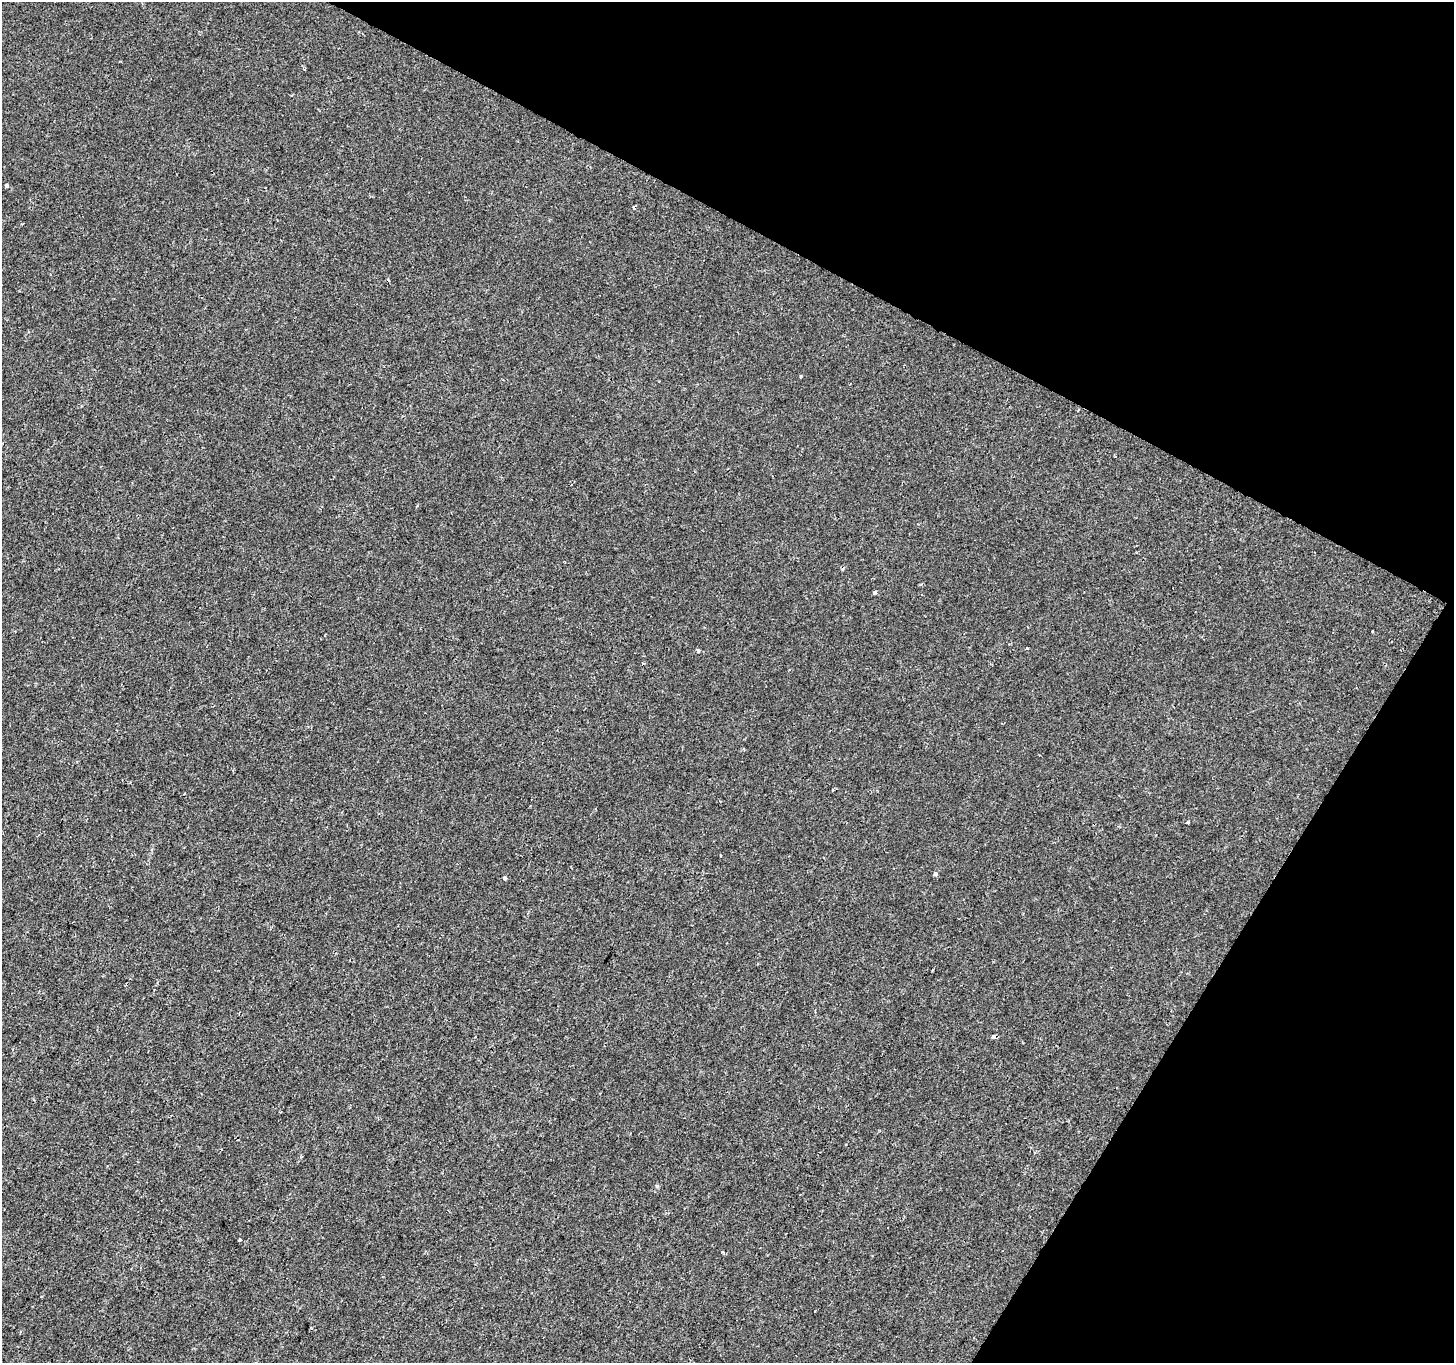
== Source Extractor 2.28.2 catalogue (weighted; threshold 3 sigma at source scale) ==
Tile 8 of 4 x 4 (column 4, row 2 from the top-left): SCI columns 4364-5815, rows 2985-4345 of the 5815 x 5902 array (HDU 1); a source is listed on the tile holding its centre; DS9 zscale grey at full resolution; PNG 1456 x 1365 px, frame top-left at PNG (2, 2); no overlay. Shown black and unused: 27% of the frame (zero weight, under 2 of 3 exposures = <1% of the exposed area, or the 3 px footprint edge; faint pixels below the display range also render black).
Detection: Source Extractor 2.28.2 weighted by HDU 2 'WHT'; one run over the whole footprint, this tile lists its part. Background 2.39e-05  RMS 0.0027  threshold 0.0123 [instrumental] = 3 sigma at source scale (4.5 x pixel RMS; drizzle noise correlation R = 1.50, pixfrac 1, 0.0396/0.0396 arcsec/px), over >= 5 px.
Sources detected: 15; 3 cosmic-ray / hot-pixel residue — not listed; the other 12 listed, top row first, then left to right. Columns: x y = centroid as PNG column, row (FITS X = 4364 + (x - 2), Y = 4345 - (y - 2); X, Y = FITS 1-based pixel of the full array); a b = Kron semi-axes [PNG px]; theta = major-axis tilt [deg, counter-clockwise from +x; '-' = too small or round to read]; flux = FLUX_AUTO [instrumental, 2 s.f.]
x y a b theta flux
304 69 3 3 - 0.22
7 185 4 3 - 0.69
874 592 3 3 - 0.53
698 651 6 3 -84 0.35
833 790 3 2 - 0.26
1188 822 3 3 - 1.3
936 874 3 3 - 1
505 878 4 3 - 0.67
994 1036 4 3 - 1.7
657 1186 5 4 - 0.4
240 1239 3 3 - 1.2
722 1251 3 3 - 0.62
Overlapping masked pixels (flux is a lower limit): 1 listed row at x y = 994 1036